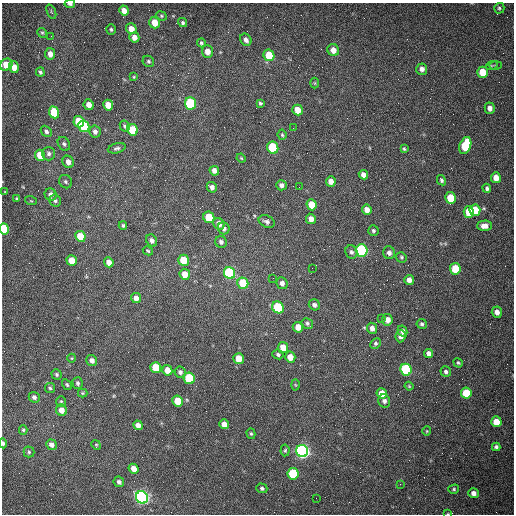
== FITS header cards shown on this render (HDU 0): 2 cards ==
NAXIS1  =                  512 /fastest changing axis
NAXIS2  =                  512 /next to fastest changing axis

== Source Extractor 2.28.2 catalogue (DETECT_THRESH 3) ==
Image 512 x 512 px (HDU 0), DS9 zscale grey, 1 PNG px = 1 image px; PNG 516 x 516 px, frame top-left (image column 1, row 512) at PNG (2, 3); each listed source drawn as its Kron ellipse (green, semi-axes under 4 px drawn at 4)
Background 1510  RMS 23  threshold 68.4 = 3 sigma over >= 5 px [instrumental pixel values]
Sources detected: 164; all 164 listed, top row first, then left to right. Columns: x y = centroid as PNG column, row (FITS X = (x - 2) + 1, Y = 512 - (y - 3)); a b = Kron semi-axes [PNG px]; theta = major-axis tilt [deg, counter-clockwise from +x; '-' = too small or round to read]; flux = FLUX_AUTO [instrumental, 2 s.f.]
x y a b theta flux
70 4 5 3 - 3600
499 8 5 5 - 2600
124 10 5 4 - 11000
51 12 8 2 -69 1600
161 16 5 4 - 2100
183 22 5 4 - 2900
155 23 6 5 - 23000
111 29 5 4 - 2800
131 29 5 5 - 14000
42 33 5 4 - 2200
51 36 3 2 - 1400
134 37 5 5 - 9700
246 40 6 5 - 6000
201 43 4 3 - 2400
333 50 6 5 - 12000
207 51 6 5 - 13000
50 54 6 5 - 9400
269 55 6 5 - 40000
148 61 6 5 - 2800
6 65 6 5 - 35000
495 65 6 4 1 2100
491 66 6 3 19 1900
14 67 6 5 - 15000
422 69 5 5 - 6800
40 72 4 4 - 3100
482 72 5 5 - 33000
134 77 4 3 - 1500
315 83 5 3 - 1400
190 103 6 5 - 150000
260 103 4 3 - 2200
89 105 5 5 - 11000
108 105 5 5 - 22000
490 108 5 5 - 8500
298 110 5 5 - 20000
54 112 6 5 - 65000
79 122 6 5 - 45000
84 126 6 5 - 110000
125 126 5 4 - 3100
293 128 2 2 - 700
132 130 6 5 - 50000
46 131 6 4 -48 4000
95 131 6 5 - 6300
282 135 5 4 - 2100
64 144 7 5 -55 3500
465 145 9 5 69 69000
117 148 9 5 14 3800
273 148 6 5 - 110000
404 149 4 3 - 2100
49 154 7 6 - 4300
40 155 5 5 - 33000
241 158 5 3 - 1400
68 162 6 5 - 9600
214 171 5 4 - 8100
363 175 5 4 - 8800
496 178 5 5 - 16000
441 180 5 4 - 3200
331 181 5 5 - 11000
66 182 7 6 - 3000
281 185 5 5 - 5300
212 187 5 5 - 5200
299 187 2 2 - 850
487 188 5 4 - 3200
5 192 4 2 - 940
51 195 6 5 - 6600
450 198 6 5 - 39000
17 199 4 3 - 1900
55 200 6 5 - 3700
31 201 6 3 -18 1500
312 205 5 5 - 26000
367 210 5 4 - 10000
475 210 6 5 - 49000
469 212 6 5 - 41000
209 217 6 5 - 42000
311 219 5 4 - 11000
267 221 8 6 -24 5100
219 224 6 5 - 11000
123 225 4 3 - 2300
484 226 7 5 1 9500
224 228 6 6 - 5400
4 229 5 5 - 96000
373 231 5 5 - 2900
80 236 5 5 - 36000
152 240 6 5 - 5400
221 242 6 5 - 4700
362 250 6 6 - 280000
148 251 5 4 - 1900
351 252 7 6 - 4100
389 253 6 6 - 6200
401 257 5 5 - 2300
184 260 5 5 - 41000
72 261 5 5 - 31000
109 262 5 4 - 11000
312 268 2 2 - 640
455 269 6 5 - 43000
229 273 6 5 - 200000
185 274 5 5 - 16000
273 278 2 2 - 690
409 280 5 4 - 8600
243 283 6 5 - 51000
282 283 6 5 - 6700
136 298 5 5 - 7700
314 305 6 5 - 4900
278 307 6 5 - 110000
497 312 5 5 - 8500
381 319 2 2 - 930
387 320 5 5 - 11000
307 323 6 5 - 3400
422 324 5 5 - 3400
298 327 5 5 - 15000
372 328 5 5 - 8000
403 331 6 4 -62 5100
401 336 6 5 - 7800
376 343 6 5 - 3000
283 348 5 5 - 26000
429 353 5 4 - 6900
278 354 5 4 - 3000
290 357 5 5 - 16000
72 358 4 3 - 1200
238 359 5 5 - 21000
92 360 6 5 - 7200
458 363 5 4 - 2100
156 368 5 5 - 50000
167 370 5 5 - 17000
406 370 6 5 - 170000
180 372 5 5 - 4200
446 372 5 5 - 3800
56 374 5 5 - 2600
189 378 6 5 - 99000
78 383 6 5 - 3300
67 385 6 4 -57 2300
295 385 5 3 - 1300
409 386 4 3 - 1500
50 388 5 5 - 2600
83 393 5 4 - 1800
382 393 5 5 - 20000
466 393 5 5 - 49000
34 397 5 5 - 4400
61 401 5 4 - 2000
177 401 5 5 - 28000
384 401 7 6 - 5000
61 410 6 5 - 13000
496 422 5 5 - 26000
224 424 5 4 - 13000
138 425 5 4 - 8100
23 430 5 4 - 2000
427 431 4 4 - 1600
251 434 5 4 - 2200
3 443 5 3 - 3500
51 445 6 5 - 8400
96 445 5 4 - 1700
496 447 4 4 - 3200
285 450 6 4 85 2300
302 451 6 6 - 720000
29 452 5 5 - 2700
134 469 5 4 - 13000
293 474 6 5 - 93000
119 482 5 5 - 4400
400 484 2 2 - 820
262 488 5 4 - 3000
454 489 5 4 - 2100
474 493 5 5 - 8500
142 497 6 6 - 590000
316 498 2 2 - 3400
448 514 4 2 - 1100
At the frame edge (FLAGS 8, measured only in part): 4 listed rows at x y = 70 4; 4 229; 3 443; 448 514